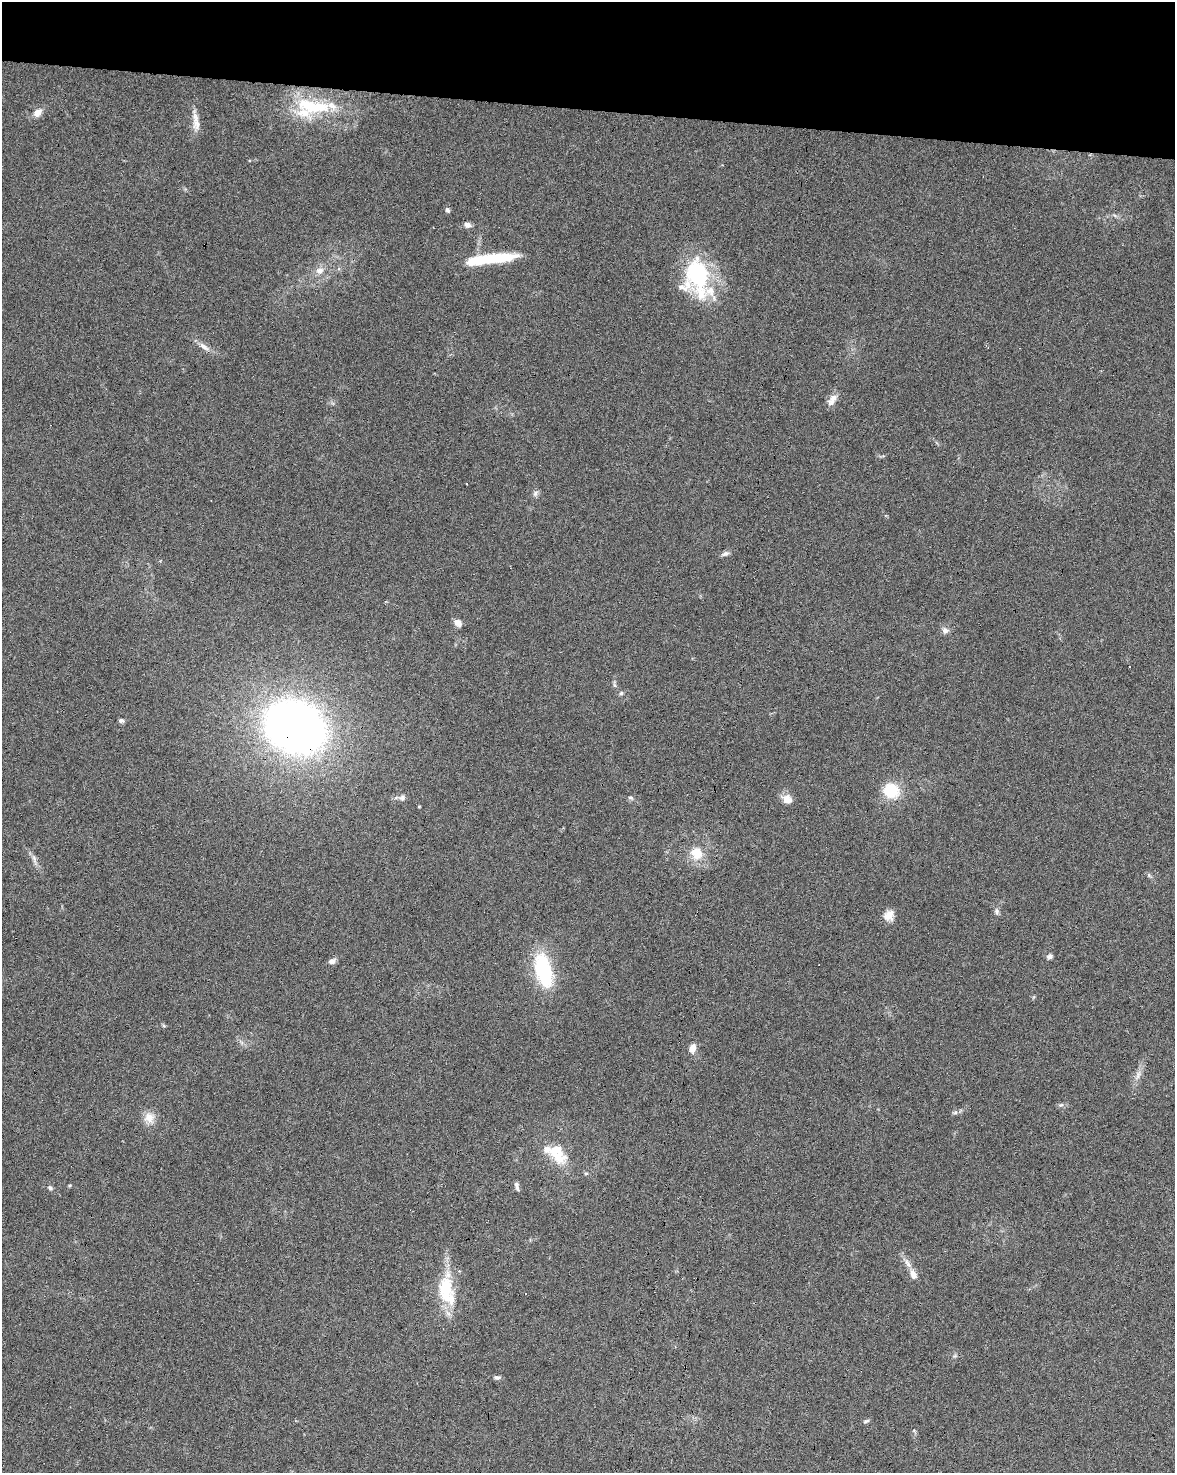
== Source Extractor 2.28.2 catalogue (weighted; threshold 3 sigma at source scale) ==
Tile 2 of 4 x 3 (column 2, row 1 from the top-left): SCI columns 1181-2353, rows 3224-4694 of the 4700 x 4920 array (HDU 1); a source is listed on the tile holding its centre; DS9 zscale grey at full resolution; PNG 1177 x 1475 px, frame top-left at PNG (2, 2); no overlay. Shown black and unused: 7% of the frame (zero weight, under 3 of 6 exposures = <1% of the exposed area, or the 3 px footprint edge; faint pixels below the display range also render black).
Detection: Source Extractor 2.28.2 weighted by HDU 2 'WHT'; one run over the whole footprint, this tile lists its part. Background 0.0445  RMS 0.0036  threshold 0.0148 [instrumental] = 3 sigma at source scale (4.09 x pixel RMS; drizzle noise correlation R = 1.36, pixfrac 0.8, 0.0396/0.0396 arcsec/px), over >= 5 px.
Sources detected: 60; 1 inside a brighter object's white glare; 6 cosmic-ray / hot-pixel residue — not listed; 8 inside a brighter listed object's ellipse — not listed separately; the other 45 listed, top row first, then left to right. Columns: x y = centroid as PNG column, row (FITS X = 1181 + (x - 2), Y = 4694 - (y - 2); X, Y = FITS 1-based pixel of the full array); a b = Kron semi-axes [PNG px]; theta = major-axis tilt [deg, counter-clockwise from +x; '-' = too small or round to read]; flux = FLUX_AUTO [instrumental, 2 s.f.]
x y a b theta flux
314 106 55 18 -8 21
37 113 11 8 43 2.7
197 124 16 11 -80 2.9
447 210 6 5 - 0.77
1115 216 7 4 -21 0.62
467 225 9 7 -17 1.4
493 259 50 10 6 19
320 271 11 9 21 2.4
698 274 45 28 -82 29
204 347 16 6 -37 2.2
832 399 17 9 60 2.7
535 493 9 6 87 0.99
725 554 11 6 21 1.1
458 623 10 7 -39 2
945 630 10 7 -14 1.3
614 685 7 4 -70 0.6
621 693 6 5 - 0.57
121 721 7 5 -12 0.82
295 727 45 35 -23 260
891 791 14 12 -20 14
402 798 8 8 - 1.1
631 798 8 4 -13 0.65
787 799 14 11 -28 2.8
419 806 4 3 - 0.28
697 853 17 14 -53 6.6
34 859 14 5 -74 1.5
996 912 9 6 -80 0.96
888 915 13 11 51 3.3
1050 956 7 5 32 1.1
332 961 9 7 23 1.3
543 971 41 18 -77 23
164 1026 6 4 -19 0.43
693 1048 8 6 71 3.2
1138 1075 12 5 75 1.6
955 1112 7 5 44 0.72
149 1118 16 15 - 3.9
558 1155 30 18 -43 9
70 1185 5 3 - 0.36
517 1186 11 5 -77 1
50 1188 8 5 -37 0.73
908 1263 15 6 -56 2.2
913 1275 12 8 -69 2.2
446 1289 43 20 87 16
497 1377 9 5 -1 0.92
866 1421 9 4 19 0.66
Overlapping masked pixels (flux is a lower limit): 1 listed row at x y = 295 727